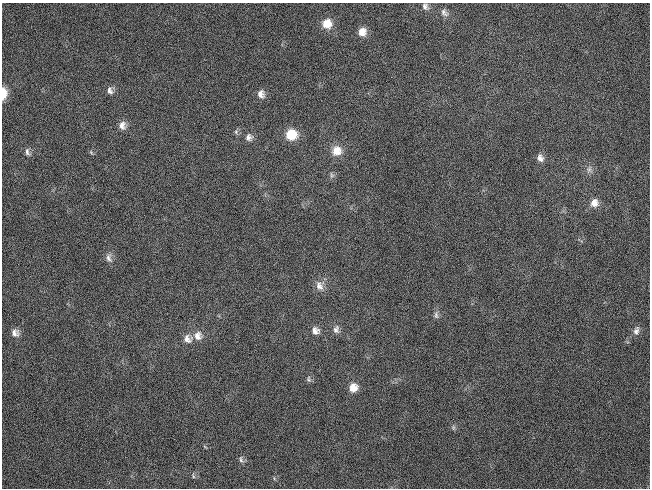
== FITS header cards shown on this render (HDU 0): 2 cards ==
NAXIS1  =                  648 / length of data axis 1
NAXIS2  =                  486 / length of data axis 2

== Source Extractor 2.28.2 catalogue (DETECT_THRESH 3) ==
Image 648 x 486 px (HDU 0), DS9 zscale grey, 1 PNG px = 1 image px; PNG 652 x 490 px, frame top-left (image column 1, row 486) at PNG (2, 3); no overlay
Background 137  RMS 27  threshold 80.5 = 3 sigma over >= 5 px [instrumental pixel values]
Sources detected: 32; all 32 listed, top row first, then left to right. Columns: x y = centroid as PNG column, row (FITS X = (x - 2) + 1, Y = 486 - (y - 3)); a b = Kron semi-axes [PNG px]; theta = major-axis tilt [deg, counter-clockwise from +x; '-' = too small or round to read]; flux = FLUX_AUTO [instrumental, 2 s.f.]
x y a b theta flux
425 6 9 8 - 7100
444 12 12 8 -52 8600
327 24 12 11 - 24000
362 32 10 9 - 17000
110 91 10 7 -69 7600
4 93 13 6 88 21000
261 94 10 8 -68 11000
122 125 11 9 -85 12000
236 132 7 5 89 3800
291 135 10 10 - 45000
249 137 9 9 - 8300
336 151 13 12 - 23000
27 152 10 6 -75 5900
91 152 6 4 -57 2500
540 158 10 8 -69 9100
589 169 11 6 82 7300
332 175 8 5 -61 3900
594 203 11 10 - 16000
109 258 13 8 -71 9100
320 286 14 12 -70 15000
436 315 10 6 -89 5800
336 329 12 9 81 8700
315 331 10 9 - 11000
636 331 12 7 74 8100
15 333 10 9 - 10000
198 336 12 11 - 16000
188 339 12 11 - 14000
309 379 9 5 -78 4100
353 388 11 9 62 18000
453 427 7 5 84 3400
241 460 9 6 -71 4900
193 476 8 4 -68 2700
At the frame edge (FLAGS 8, measured only in part): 1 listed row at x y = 4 93